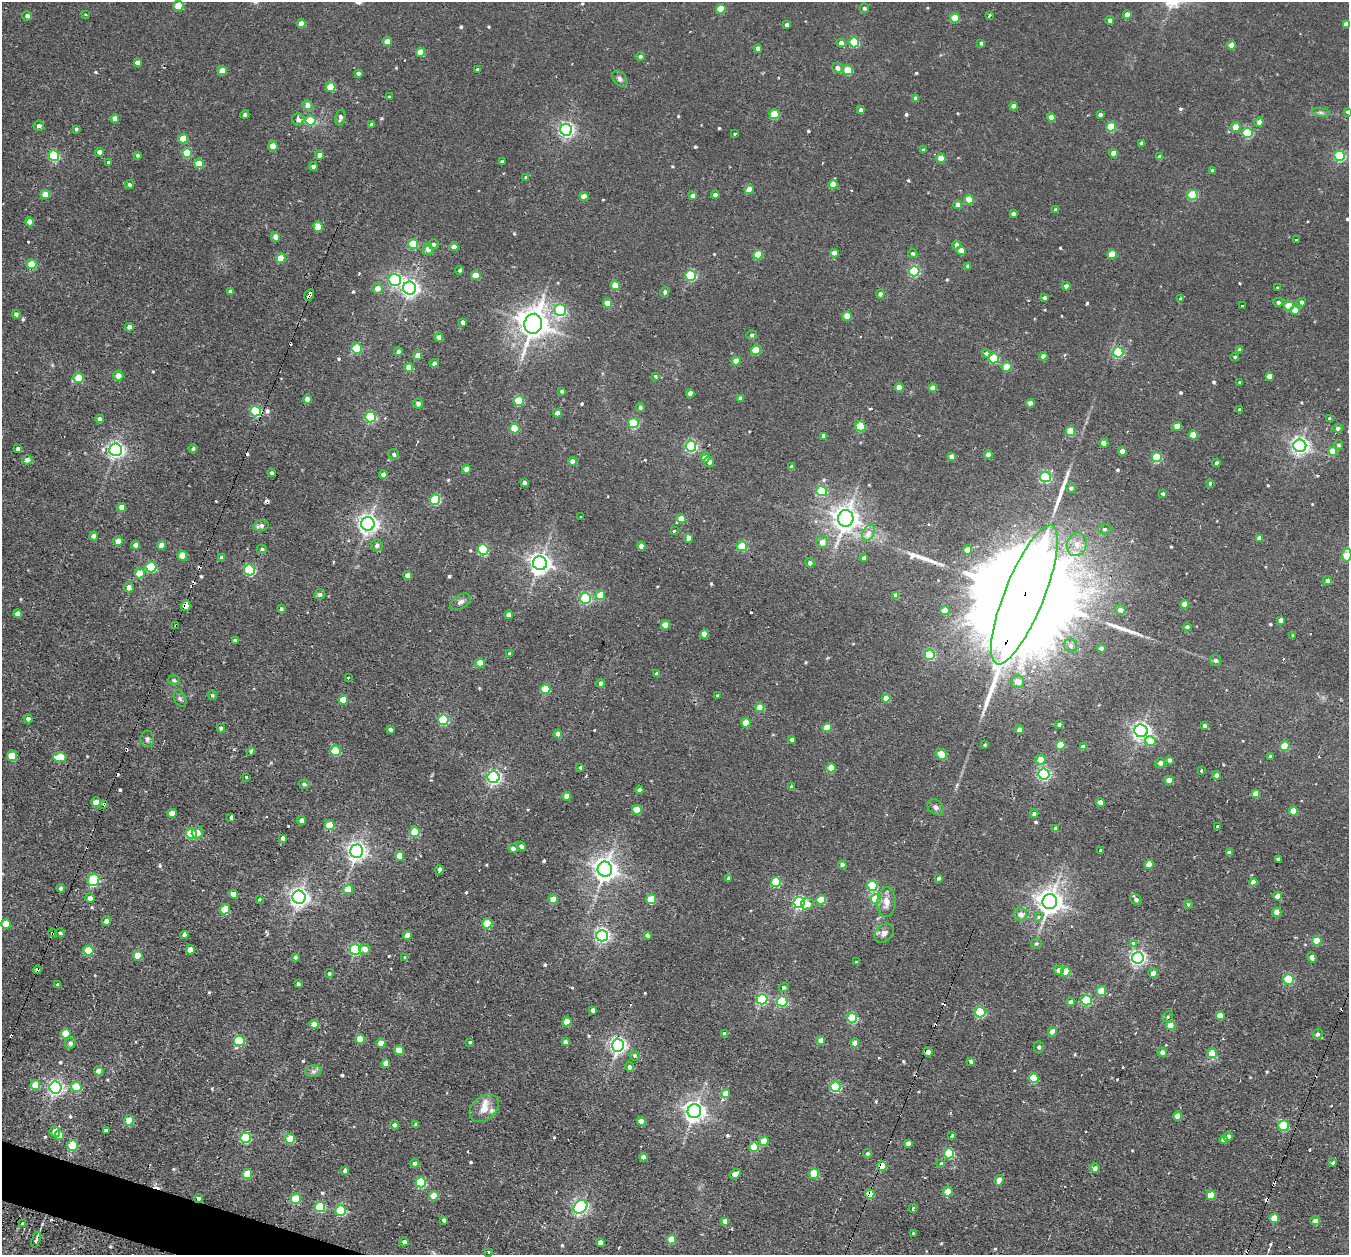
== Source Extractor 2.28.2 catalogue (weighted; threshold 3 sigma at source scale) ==
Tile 7 of 4 x 4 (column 3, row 2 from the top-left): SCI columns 2703-4049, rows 2677-3929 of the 5427 x 5445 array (HDU 1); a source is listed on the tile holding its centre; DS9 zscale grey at full resolution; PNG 1351 x 1257 px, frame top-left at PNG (2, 2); each listed source drawn as its Kron ellipse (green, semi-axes under 4 px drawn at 4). Shown black and unused: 1% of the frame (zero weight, under 2 of 3 exposures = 3% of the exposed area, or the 3 px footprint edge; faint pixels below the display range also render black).
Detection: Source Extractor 2.28.2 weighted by HDU 2 'WHT'; one run over the whole footprint, this tile lists its part. Background 0.0143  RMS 0.0045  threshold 0.0201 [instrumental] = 3 sigma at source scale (4.5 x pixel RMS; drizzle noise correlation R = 1.50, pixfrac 1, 0.05/0.05 arcsec/px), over >= 5 px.
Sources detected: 633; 32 cosmic-ray / hot-pixel residue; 3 long thin detections or spike segments (spike, bleed or trail) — neither listed nor drawn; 3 inside a brighter listed object's ellipse — not listed separately; of the other 595, all 500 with FLUX_AUTO >= 0.753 (the completeness limit of this list) listed and drawn (95 fainter detections not listed), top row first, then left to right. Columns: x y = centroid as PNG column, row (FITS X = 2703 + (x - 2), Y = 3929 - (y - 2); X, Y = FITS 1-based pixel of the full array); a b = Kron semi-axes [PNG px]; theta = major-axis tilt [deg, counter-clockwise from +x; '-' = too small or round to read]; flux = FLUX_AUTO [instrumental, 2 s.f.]
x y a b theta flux
178 6 5 5 - 13
864 8 5 4 - 1.1
721 9 5 4 - 10
1127 14 4 4 - 3.4
85 15 3 3 - 0.84
27 16 5 4 - 1.5
989 16 4 3 - 3.5
955 18 5 4 - 14
1110 20 4 4 - 1.5
301 23 4 4 - 4.2
1346 24 4 4 - 2.6
787 25 4 3 - 1.3
387 42 4 4 - 5.3
854 42 5 5 - 27
841 43 4 4 - 2.9
981 43 4 3 - 1
1231 45 4 4 - 5.8
758 48 4 4 - 2.2
420 52 5 4 - 7.7
640 56 4 4 - 0.93
137 62 4 4 - 2
837 68 5 5 - 2.5
477 70 3 3 - 1.1
848 70 5 5 - 15
222 71 4 4 - 5.4
358 73 4 3 - 1.3
620 79 9 6 -47 1.4
331 87 5 4 - 13
389 97 3 3 - 1.1
916 98 4 4 - 1.6
307 105 5 5 - 3.2
1014 106 4 4 - 3.7
861 110 4 3 - 1.5
1321 112 9 4 -9 1.1
1347 112 3 3 - 1.2
775 114 5 5 - 16
245 115 4 4 - 1.1
1100 115 4 3 - 1.2
1051 117 4 4 - 6.1
115 118 4 4 - 3.5
340 118 8 5 79 1.4
298 119 6 6 - 2.2
310 121 5 5 - 20
1259 122 5 4 - 2.1
371 125 4 3 - 1.1
39 126 5 5 - 1.6
1111 127 5 4 - 16
1236 127 5 5 - 5
76 129 4 3 - 0.76
566 130 6 6 - 130
1247 133 5 5 - 28
735 134 3 3 - 1.1
183 139 5 5 - 11
1142 143 4 4 - 1.6
273 146 4 4 - 8.8
923 150 4 3 - 0.82
99 152 4 4 - 2.9
187 153 5 5 - 13
1113 153 4 4 - 4
137 155 4 3 - 0.83
319 155 4 4 - 2.3
54 156 5 5 - 36
1340 156 5 5 - 43
1160 157 4 4 - 2.3
941 158 4 4 - 9.4
109 162 4 4 - 0.85
502 162 4 3 - 1.8
199 163 5 4 - 10
313 167 4 4 - 2.2
1213 170 4 4 - 1.2
526 177 4 4 - 0.79
833 184 4 4 - 8.6
129 185 4 4 - 1.1
749 190 4 4 - 5.5
45 194 5 4 - 6.7
715 195 4 4 - 2.2
1192 195 5 5 - 28
584 196 4 4 - 4.2
693 196 4 4 - 2.9
969 200 5 5 - 14
958 205 4 4 - 3.6
1056 210 4 4 - 1.6
1013 214 4 4 - 1.2
30 222 4 4 - 4.3
318 227 5 5 - 6.6
275 237 5 4 - 3.1
1296 240 3 3 - 1.1
413 244 5 5 - 17
433 244 5 5 - 1.4
957 245 4 4 - 1.6
454 247 4 4 - 2.5
428 249 6 5 - 2.6
961 251 4 4 - 5.6
834 253 4 4 - 3.9
913 253 5 4 - 0.94
1112 254 5 4 - 9.5
758 255 5 4 - 12
281 258 4 4 - 8.8
32 264 5 5 - 14
968 266 4 4 - 1.4
460 270 4 4 - 0.78
914 271 5 5 - 47
476 275 5 4 - 10
690 275 5 5 - 38
395 280 6 6 - 74
615 285 4 4 - 8.4
1066 286 4 4 - 2.2
377 288 5 5 - 3.6
410 288 6 6 - 160
1277 288 3 3 - 0.89
231 291 4 4 - 1.3
665 292 5 4 - 0.92
880 294 4 4 - 2.1
309 295 6 3 61 5.9
1044 298 4 4 - 1
1180 299 3 3 - 4.5
1278 302 5 4 - 1.2
1302 302 4 4 - 1.3
607 303 4 4 - 7.1
1242 306 3 3 - 0.93
1289 306 5 5 - 16
560 310 6 5 - 37
1295 310 5 4 - 5.3
16 314 4 4 - 1.6
847 316 4 4 - 7.8
463 322 4 4 - 1.9
533 324 10 9 - 670
129 327 4 4 - 2.4
752 335 5 4 - 1.1
439 337 4 4 - 3.8
357 348 5 5 - 26
756 350 5 5 - 16
1240 350 4 4 - 1.4
398 352 4 4 - 2.1
1118 352 5 5 - 36
986 353 4 4 - 1.4
418 355 4 4 - 4.2
1043 356 4 4 - 2.5
1235 357 4 4 - 0.8
994 358 5 5 - 27
736 361 4 4 - 5
434 363 4 4 - 1.4
1007 367 5 5 - 11
409 368 4 4 - 6.3
118 376 5 5 - 3.9
655 376 3 3 - 1.3
1269 376 4 4 - 2.9
79 378 5 5 - 16
1240 382 3 3 - 1.2
899 387 4 4 - 5.3
933 388 4 4 - 4
562 391 3 3 - 0.95
690 393 4 4 - 3.1
740 398 4 4 - 1
307 399 4 4 - 3
519 401 5 5 - 17
418 403 5 4 - 2.2
1030 403 4 4 - 3.6
640 407 4 4 - 1.1
1239 409 3 3 - 2
255 411 5 5 - 42
557 413 4 4 - 2.6
370 417 5 5 - 36
100 419 4 4 - 2.1
1330 419 4 4 - 1.6
633 423 5 5 - 30
860 426 5 5 - 21
1177 426 4 4 - 5.6
515 428 5 5 - 18
1338 428 4 4 - 1.7
1070 431 5 4 - 16
1193 435 4 4 - 8.1
824 436 4 4 - 3.1
1104 443 4 4 - 2.9
1339 445 5 4 - 0.9
691 446 5 5 - 53
1300 446 6 6 - 180
18 448 4 3 - 2.5
193 448 4 4 - 0.89
116 450 6 6 - 150
1122 451 4 4 - 3.8
1333 451 4 4 - 8.5
394 454 5 5 - 0.98
988 455 4 4 - 3
952 457 4 4 - 3.3
1157 457 5 5 - 23
705 458 5 4 - 5.6
27 460 5 4 - 2.5
573 461 4 4 - 2.9
709 462 5 5 - 1.6
1216 463 4 4 - 0.94
791 467 4 3 - 1.6
467 469 4 4 - 5.2
272 473 4 4 - 1.1
383 475 4 4 - 1.8
1045 477 5 5 - 52
524 483 4 4 - 1.4
1210 483 4 3 - 2.1
1071 488 5 5 - 1.3
821 491 5 5 - 33
1163 494 4 4 - 0.84
435 500 5 5 - 28
122 507 4 4 - 4.7
581 517 3 3 - 1.9
846 518 8 7 - 410
681 519 4 4 - 7.1
368 524 7 6 - 230
261 526 8 5 13 1.8
1105 529 7 5 1 0.92
674 531 3 3 - 3.1
869 533 8 5 64 4.2
94 536 4 4 - 1.9
1259 538 4 4 - 2.8
688 539 4 4 - 1.8
118 541 4 4 - 4.2
822 542 6 5 - 3.6
1077 544 12 9 74 4.7
136 545 4 4 - 3.3
162 545 4 4 - 4
377 545 6 5 - 1.6
641 546 4 4 - 3.9
742 546 5 5 - 18
262 549 5 4 - 0.77
483 550 5 5 - 35
967 550 4 4 - 8.1
1347 555 6 5 - 10
182 556 5 4 - 10
222 558 4 4 - 1.5
864 558 4 4 - 1.6
540 563 7 7 - 280
810 563 4 4 - 2
151 567 5 5 - 31
249 570 5 5 - 41
140 573 5 5 - 8.2
407 575 4 4 - 2.7
1328 581 4 4 - 2.4
129 587 5 5 - 2.8
320 594 5 5 - 1.5
600 595 5 4 - 11
896 595 4 4 - 3
1024 595 74 19 68 29000
585 598 5 5 - 56
461 602 11 7 30 1.8
1185 604 4 4 - 6.7
186 606 5 4 - 5.8
281 609 4 3 - 1.1
1120 610 5 5 - 2.9
945 611 5 4 - 8.5
17 614 4 4 - 3
508 615 4 4 - 2.7
1281 620 4 4 - 2.7
665 625 4 4 - 6.8
176 626 3 3 - 0.93
1187 627 4 4 - 1.6
704 634 4 4 - 4.6
1292 635 3 3 - 0.99
235 640 3 3 - 1
1071 646 7 6 - 1.3
1101 648 4 4 - 1.5
510 653 4 4 - 1.1
930 655 5 5 - 35
1215 660 5 5 - 1.1
480 663 4 4 - 7.5
657 673 4 3 - 1.2
348 678 3 3 - 1.6
174 680 6 5 - 0.78
1017 682 6 6 - 3.6
601 683 4 4 - 1.5
545 689 5 5 - 15
212 695 5 4 - 0.75
717 696 3 2 - 0.91
886 698 4 4 - 5.5
180 699 9 5 -63 1
343 700 5 4 - 9.2
760 707 4 4 - 7.7
28 719 4 4 - 1.7
443 720 5 5 - 33
746 723 5 4 - 7.8
1059 725 4 4 - 1.2
1204 726 3 3 - 0.94
827 727 4 4 - 8.6
221 728 4 4 - 1.2
390 729 4 4 - 1.6
1019 730 4 4 - 3.9
1141 731 7 6 - 190
558 734 4 4 - 3.8
147 739 8 6 -90 1.2
792 740 4 4 - 1.8
1150 741 5 5 - 9.4
985 744 3 3 - 0.79
1061 745 5 5 - 11
1285 746 5 5 - 19
1083 747 4 4 - 2.6
335 751 5 5 - 20
251 752 4 3 - 2.1
941 754 6 4 -37 17
12 756 5 5 - 14
1270 756 3 3 - 0.94
60 757 7 5 -1 14
1040 759 5 5 - 7.2
1169 760 4 4 - 1.3
1160 763 5 5 - 2.1
580 767 3 3 - 11
831 768 4 4 - 8.3
1201 771 3 3 - 0.78
1044 774 5 5 - 72
1216 775 4 4 - 2.5
246 777 3 3 - 1.4
493 777 6 6 - 110
1169 780 4 4 - 6
304 784 5 4 - 1.2
791 787 4 3 - 1
639 790 4 4 - 1.6
1256 794 4 4 - 5.9
566 796 4 4 - 4.8
96 802 5 4 - 6.9
1100 802 4 4 - 3.8
104 804 4 3 - 1.2
936 807 9 7 -39 1.5
637 810 5 5 - 12
1293 811 4 4 - 9.4
172 813 5 4 - 4.5
1034 814 4 4 - 1.6
231 818 4 3 - 2.3
301 820 4 4 - 1.9
329 825 5 4 - 10
1217 826 3 3 - 2.1
1056 828 4 4 - 1.7
197 832 6 5 - 3.2
415 832 5 5 - 21
191 833 5 5 - 25
283 838 4 4 - 1.8
521 846 5 4 - 1.5
513 848 4 4 - 1.7
357 851 6 6 - 230
1101 851 4 3 - 3.6
1229 853 4 4 - 2.3
399 856 5 4 - 5.8
1278 860 3 3 - 12
1149 864 4 4 - 6.6
842 865 4 4 - 2.9
605 869 7 7 - 390
439 870 4 3 - 3.1
728 878 4 3 - 1.2
938 878 3 3 - 0.96
93 880 6 5 - 39
776 882 5 5 - 23
1253 882 4 4 - 3
872 886 5 5 - 27
61 888 4 4 - 1.7
348 889 5 5 - 9.5
233 894 4 4 - 3.8
1278 896 4 4 - 4.2
299 897 6 6 - 230
90 898 4 4 - 2
259 899 3 3 - 1.9
553 899 4 4 - 6.2
651 899 5 5 - 16
876 899 5 5 - 23
1136 899 6 5 - 1.8
821 900 5 4 - 12
799 902 5 5 - 75
886 902 15 9 88 4.3
1050 902 7 7 - 410
807 904 6 6 - 3.5
1188 904 4 4 - 0.92
225 909 5 5 - 17
1277 912 4 4 - 8
1020 914 7 6 - 3
1038 917 4 4 - 1.4
106 921 4 4 - 2.4
487 923 5 5 - 16
6 924 5 5 - 9.7
52 933 4 3 - 1.5
60 933 5 4 - 0.95
884 933 11 8 44 2.3
184 935 4 3 - 26
407 935 4 4 - 3.7
647 935 4 4 - 1.4
602 936 6 6 - 120
1317 941 5 4 - 11
1036 943 5 5 - 0.82
1133 943 3 3 - 2.4
355 949 5 5 - 49
365 949 6 5 - 2.9
190 950 4 4 - 4.4
88 951 5 5 - 18
138 955 5 5 - 9.5
295 957 4 3 - 0.89
405 957 4 3 - 1.4
1312 957 5 4 - 3
1138 958 6 6 - 120
857 961 3 3 - 1.8
37 970 4 3 - 7.2
1059 970 5 4 - 3.9
1066 972 5 4 - 14
1153 973 5 4 - 3.4
329 974 4 4 - 0.84
1288 979 5 5 - 26
298 984 3 3 - 1.1
58 985 3 3 - 0.99
784 987 5 4 - 0.79
1101 991 5 5 - 13
762 999 5 5 - 47
1086 1000 5 5 - 34
782 1001 5 5 - 38
1071 1002 4 4 - 2.2
593 1010 4 4 - 1.9
980 1012 5 5 - 36
1220 1016 4 4 - 6.3
1168 1017 6 5 - 0.78
852 1018 5 5 - 32
567 1022 4 4 - 7.8
314 1024 5 4 - 4.4
1171 1026 4 4 - 9.4
1052 1032 4 4 - 4.8
66 1033 5 5 - 13
725 1034 4 4 - 2.2
1317 1034 5 5 - 1.1
360 1039 5 4 - 10
821 1040 4 4 - 5.1
239 1041 5 5 - 32
470 1042 3 3 - 3.9
565 1042 4 4 - 1.7
70 1043 5 5 - 1.5
381 1043 4 4 - 7.4
855 1043 4 4 - 5.2
618 1045 6 6 - 150
1039 1047 6 5 - 1.2
399 1050 5 4 - 7.6
928 1052 5 5 - 2.4
1162 1052 5 4 - 2
1212 1053 5 5 - 12
635 1056 5 4 - 1
971 1061 4 3 - 1.9
386 1063 4 4 - 4.7
630 1067 4 4 - 1.5
99 1071 5 4 - 3.1
313 1071 8 6 6 1.4
1034 1078 5 5 - 16
35 1085 5 5 - 8.9
76 1087 5 5 - 16
835 1087 5 5 - 36
55 1088 6 6 - 120
726 1093 4 4 - 5.8
484 1108 16 11 41 5.2
694 1111 7 7 - 270
1178 1116 4 4 - 5.7
129 1120 5 4 - 9.2
641 1121 4 4 - 4.9
394 1125 4 4 - 1.5
416 1125 4 4 - 1.4
1284 1126 5 5 - 24
106 1130 3 3 - 7.8
55 1132 5 5 - 3.8
59 1135 5 4 - 6.9
952 1135 3 3 - 1
1228 1136 5 4 - 1.9
245 1138 5 5 - 39
290 1139 5 5 - 11
1223 1140 4 4 - 2.7
764 1141 5 4 - 10
908 1143 4 4 - 2.3
73 1145 5 5 - 24
754 1147 5 4 - 17
949 1153 5 5 - 31
867 1154 4 4 - 0.82
643 1157 4 4 - 2.7
414 1163 4 4 - 1.1
941 1163 3 3 - 1.1
1333 1163 4 3 - 1.7
882 1166 5 4 - 12
1095 1168 5 4 - 2
345 1171 4 4 - 1.8
247 1174 5 5 - 14
735 1174 6 4 32 4.9
814 1174 5 5 - 17
999 1180 5 4 - 5.1
421 1182 5 5 - 26
948 1191 5 4 - 8.6
870 1194 5 4 - 11
1211 1195 5 4 - 11
434 1196 5 4 - 9.9
199 1198 4 4 - 1.2
296 1199 5 5 - 17
320 1207 5 5 - 30
580 1207 7 6 - 110
913 1208 4 3 - 0.86
341 1211 5 5 - 31
1274 1218 5 4 - 7.6
444 1220 4 4 - 1.3
725 1221 4 4 - 3.3
1315 1221 5 4 - 2.7
22 1223 3 3 - 3
913 1233 3 2 - 0.87
36 1239 8 3 74 1.1
671 1240 5 4 - 12
404 1242 4 4 - 1.8
600 1243 4 4 - 3.5
488 1252 3 3 - 1.8
Overlapping masked pixels (flux is a lower limit): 12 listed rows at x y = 309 295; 533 324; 255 411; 1024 595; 186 606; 176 626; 104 804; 52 933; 37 970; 882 1166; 870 1194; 199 1198
Isophote crosses this tile's border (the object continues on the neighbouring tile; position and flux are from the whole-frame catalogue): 2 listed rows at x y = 1347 112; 1347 555